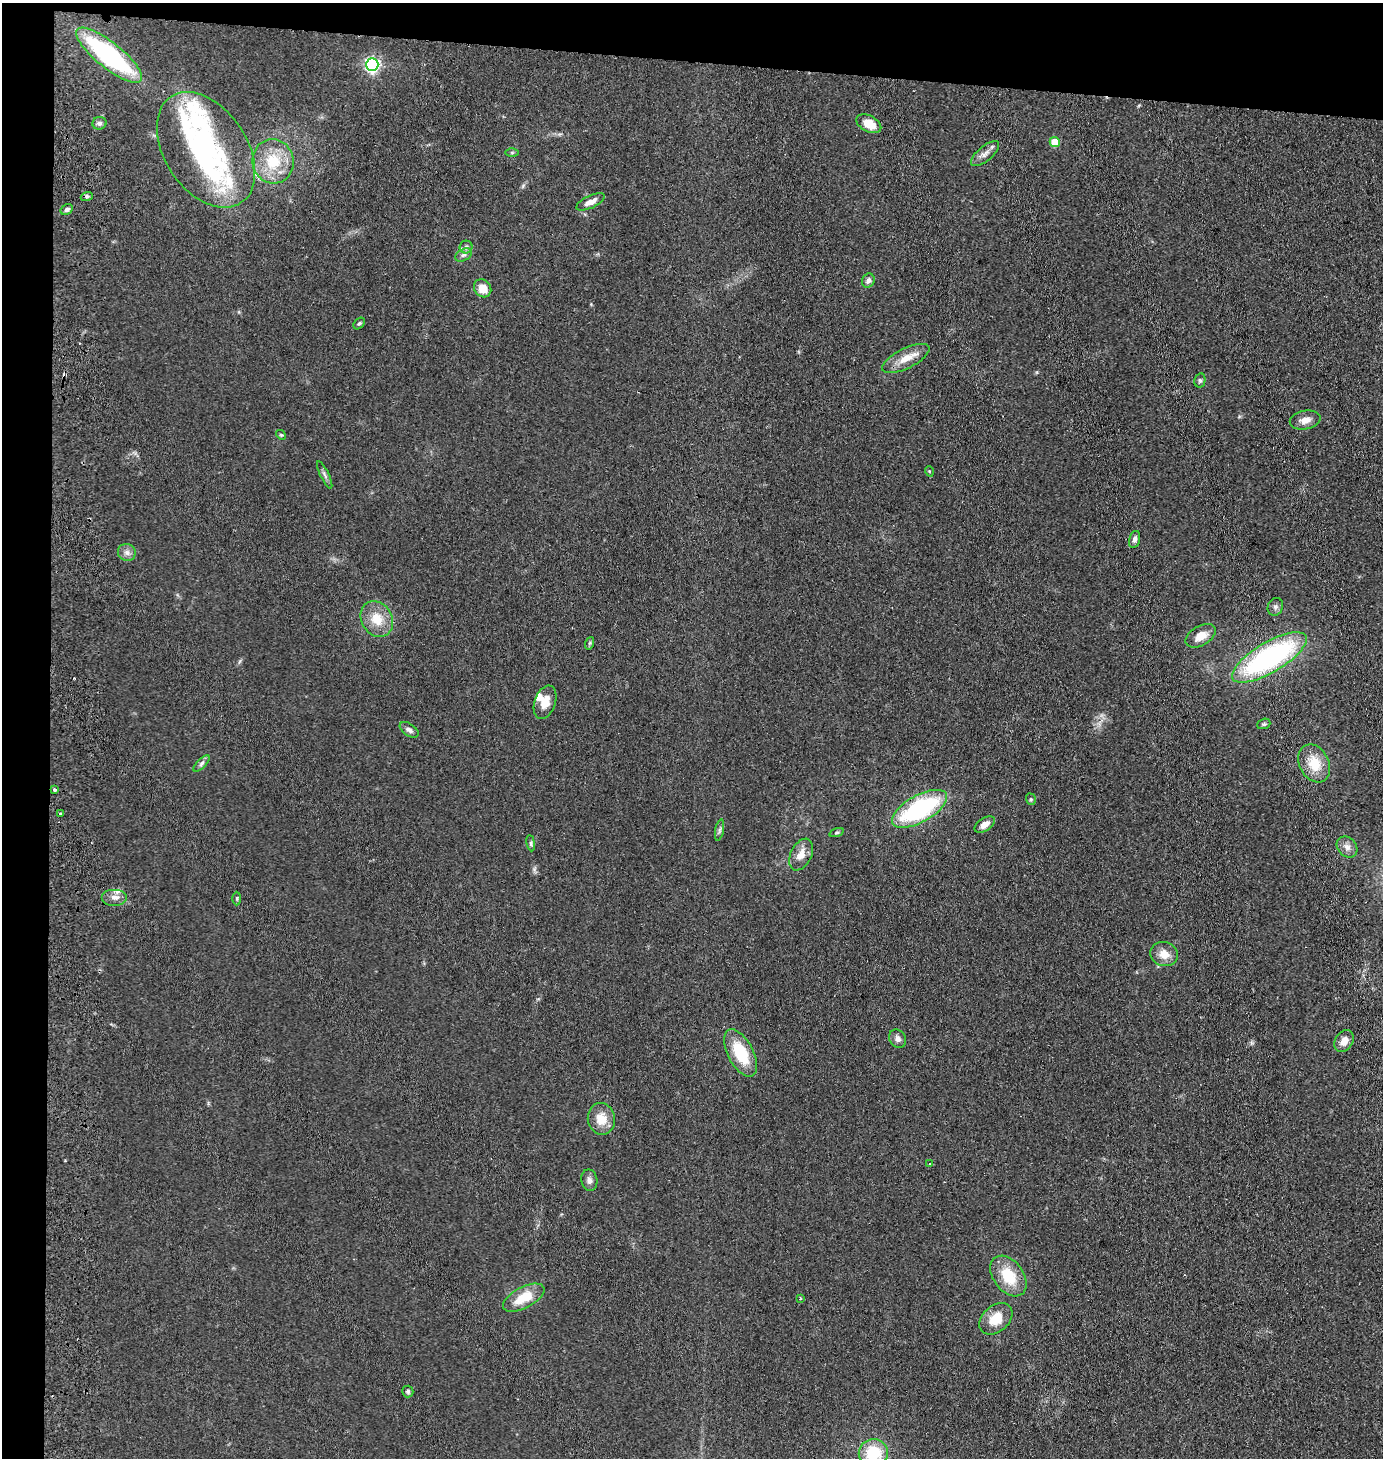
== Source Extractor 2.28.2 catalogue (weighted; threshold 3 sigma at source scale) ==
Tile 1 of 3 x 3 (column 1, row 1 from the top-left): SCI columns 159-1539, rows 2916-4371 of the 4503 x 4376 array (HDU 1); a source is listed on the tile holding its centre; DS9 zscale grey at full resolution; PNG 1385 x 1460 px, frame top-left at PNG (2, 3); each listed source drawn as its Kron ellipse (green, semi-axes under 4 px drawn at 4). Shown black and unused: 8% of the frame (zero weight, under 2 of 3 exposures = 3% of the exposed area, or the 3 px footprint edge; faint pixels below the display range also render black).
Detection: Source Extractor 2.28.2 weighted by HDU 2 'WHT'; one run over the whole footprint, this tile lists its part. Background 0.14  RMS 0.011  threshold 0.0495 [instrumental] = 3 sigma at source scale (4.5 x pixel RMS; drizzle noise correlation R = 1.50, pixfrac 1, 0.05/0.05 arcsec/px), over >= 5 px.
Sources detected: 65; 1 inside a brighter object's white glare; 1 cosmic-ray / hot-pixel residue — neither listed nor drawn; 3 inside a brighter listed object's ellipse — not listed separately; the other 60 listed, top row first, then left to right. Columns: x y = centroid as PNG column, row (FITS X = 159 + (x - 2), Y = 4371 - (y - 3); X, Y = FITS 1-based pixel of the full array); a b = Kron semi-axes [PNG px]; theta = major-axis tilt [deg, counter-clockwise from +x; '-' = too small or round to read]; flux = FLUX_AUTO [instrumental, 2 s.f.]
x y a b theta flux
109 55 41 12 -39 160
372 65 6 6 - 280
99 123 7 6 - 3.2
869 124 13 8 -28 16
1055 142 5 5 - 26
206 150 64 41 -57 200
512 152 6 4 0 1.6
985 154 17 7 40 6.6
273 161 22 20 -77 40
87 196 6 4 19 1.8
591 202 15 6 25 8.1
67 209 6 5 - 2.7
466 247 6 6 - 3.1
463 255 9 5 27 3.6
868 280 7 6 - 3.8
483 288 9 8 - 14
359 323 6 4 47 1.7
906 359 26 10 27 16
1200 380 7 5 77 2.4
1305 420 15 9 11 8.9
281 435 5 4 - 1.4
929 471 5 3 - 0.9
325 475 15 4 -64 3.2
1135 539 9 5 75 4
127 552 9 8 - 5
1275 607 9 7 65 3.6
377 619 19 15 -60 23
1201 636 16 9 30 13
590 643 6 4 71 1.5
1269 657 42 15 30 220
545 702 17 10 70 14
1264 724 7 5 21 1.8
409 730 11 6 -35 4.3
202 763 10 4 46 3
1314 763 20 14 -63 27
54 790 3 3 - 4
1031 799 6 4 -70 1.6
919 809 30 13 29 140
60 813 3 3 - 2.7
985 824 11 6 33 8.6
719 830 11 4 79 2.8
837 832 7 3 19 1.6
531 843 8 4 -82 2.1
1347 847 11 9 -48 6.5
801 854 17 10 64 12
115 897 13 8 0 7.2
237 898 7 3 90 1.4
1164 954 14 11 -15 12
898 1039 9 8 - 4.9
1344 1041 12 8 57 10
741 1053 26 12 -62 44
601 1119 16 13 -80 19
930 1164 3 3 - 3.3
589 1180 11 8 -79 4.9
1008 1276 23 15 -53 35
524 1298 23 10 28 27
800 1299 3 2 - 0.83
996 1319 19 13 41 23
408 1392 6 5 - 2.1
873 1453 14 14 - 42
Isophote crosses this tile's border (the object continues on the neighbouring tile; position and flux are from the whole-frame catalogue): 1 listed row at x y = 873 1453